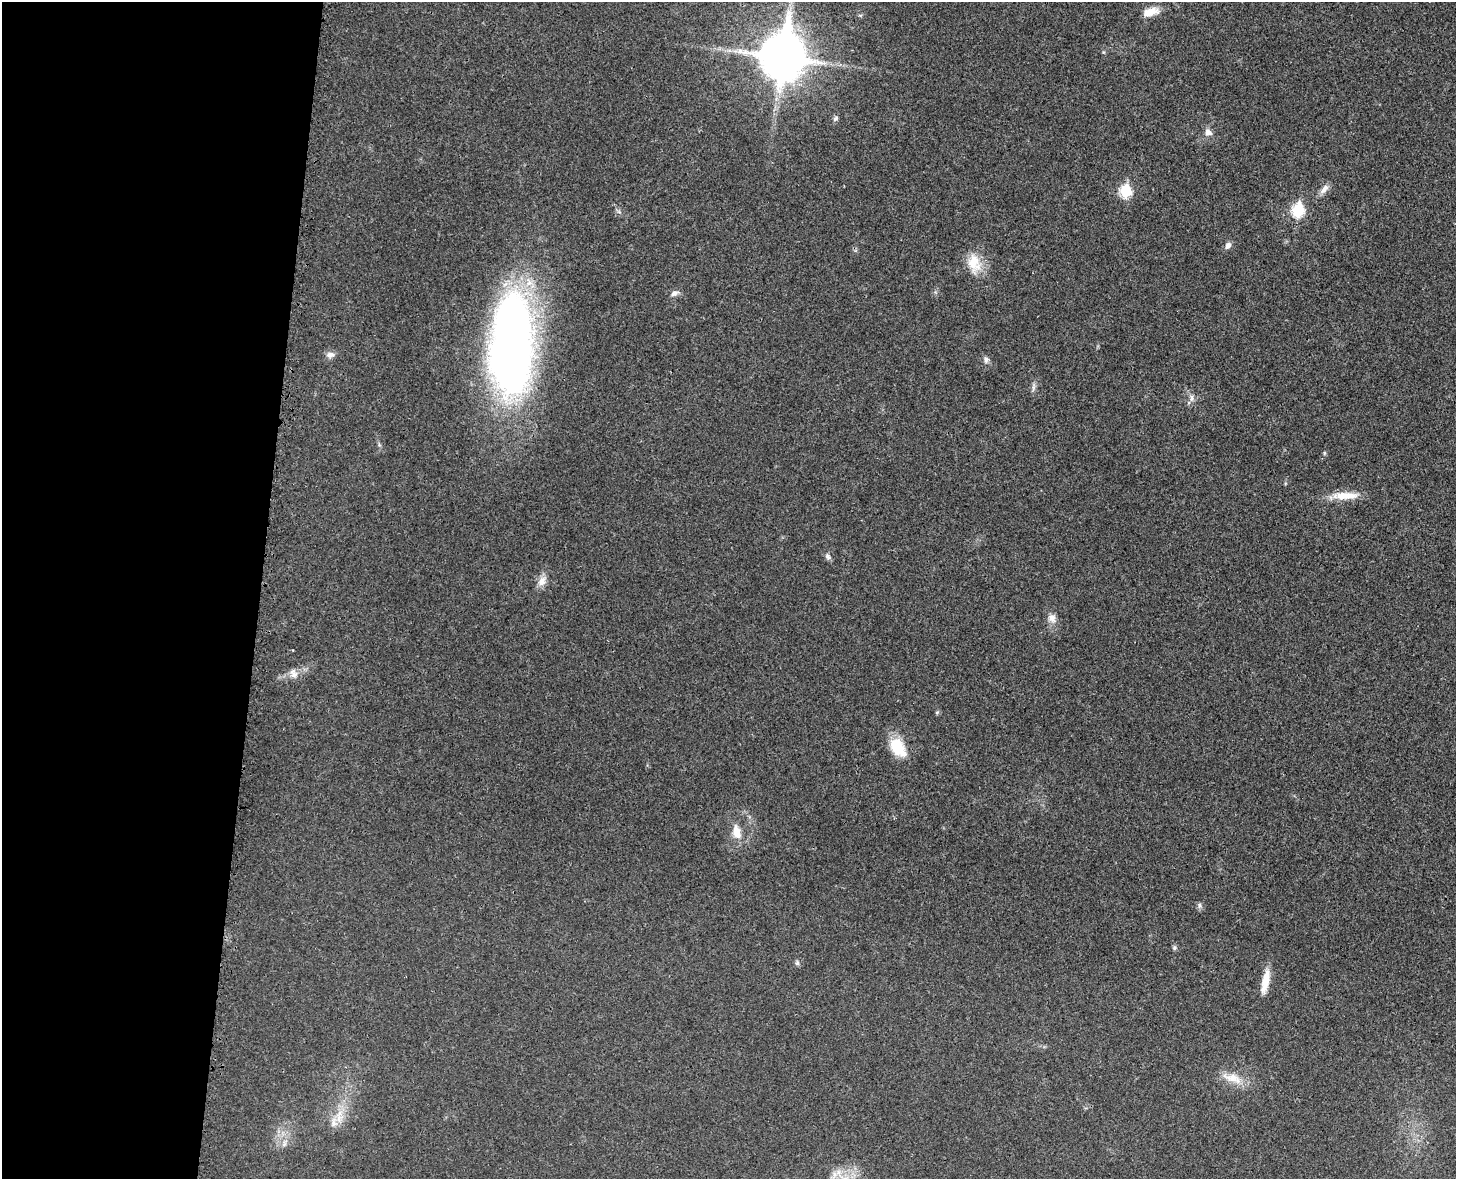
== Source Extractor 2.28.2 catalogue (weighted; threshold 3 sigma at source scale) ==
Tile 4 of 3 x 4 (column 1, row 2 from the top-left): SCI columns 193-1646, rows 2438-3614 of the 4860 x 4873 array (HDU 1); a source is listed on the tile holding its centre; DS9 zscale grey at full resolution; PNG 1458 x 1181 px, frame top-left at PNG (2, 2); no overlay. Shown black and unused: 18% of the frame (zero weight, under 3 of 4 exposures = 8% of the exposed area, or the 3 px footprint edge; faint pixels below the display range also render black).
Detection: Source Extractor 2.28.2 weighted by HDU 2 'WHT'; one run over the whole footprint, this tile lists its part. Background 0.0215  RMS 0.0034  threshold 0.0155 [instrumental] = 3 sigma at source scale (4.5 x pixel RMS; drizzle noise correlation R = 1.50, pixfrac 1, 0.05/0.05 arcsec/px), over >= 5 px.
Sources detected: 31; all 31 listed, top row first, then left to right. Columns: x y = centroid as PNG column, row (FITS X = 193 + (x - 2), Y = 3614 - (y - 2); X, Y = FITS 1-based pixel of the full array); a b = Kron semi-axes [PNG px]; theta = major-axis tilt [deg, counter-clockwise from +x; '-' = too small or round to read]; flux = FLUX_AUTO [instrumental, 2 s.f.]
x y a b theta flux
1150 12 22 10 17 4.3
783 57 17 15 75 1200
835 119 8 6 45 0.79
1208 132 8 7 - 2
1324 189 15 7 52 2.1
1125 191 7 6 - 25
1298 210 7 6 - 31
1228 245 9 7 53 1.4
974 263 27 17 -78 7.9
674 293 12 7 29 1.5
511 345 101 39 87 250
330 355 12 7 1 1.7
986 360 9 7 -87 1.2
1033 387 13 4 80 1
1192 398 11 5 90 1.2
1324 453 6 4 -90 0.41
1342 496 26 11 3 6.4
828 556 9 6 -59 1.2
542 581 14 10 59 2.8
1052 618 12 10 -68 2.4
293 674 13 10 -65 2.3
937 712 5 4 - 0.46
898 747 25 14 -54 10
736 832 19 10 -78 4.5
1199 905 9 4 90 0.76
1174 947 7 5 90 0.65
797 963 7 5 89 0.74
1265 981 31 8 79 5.5
1232 1078 31 12 -17 6.1
339 1117 21 11 87 5.7
284 1144 9 5 73 1.1